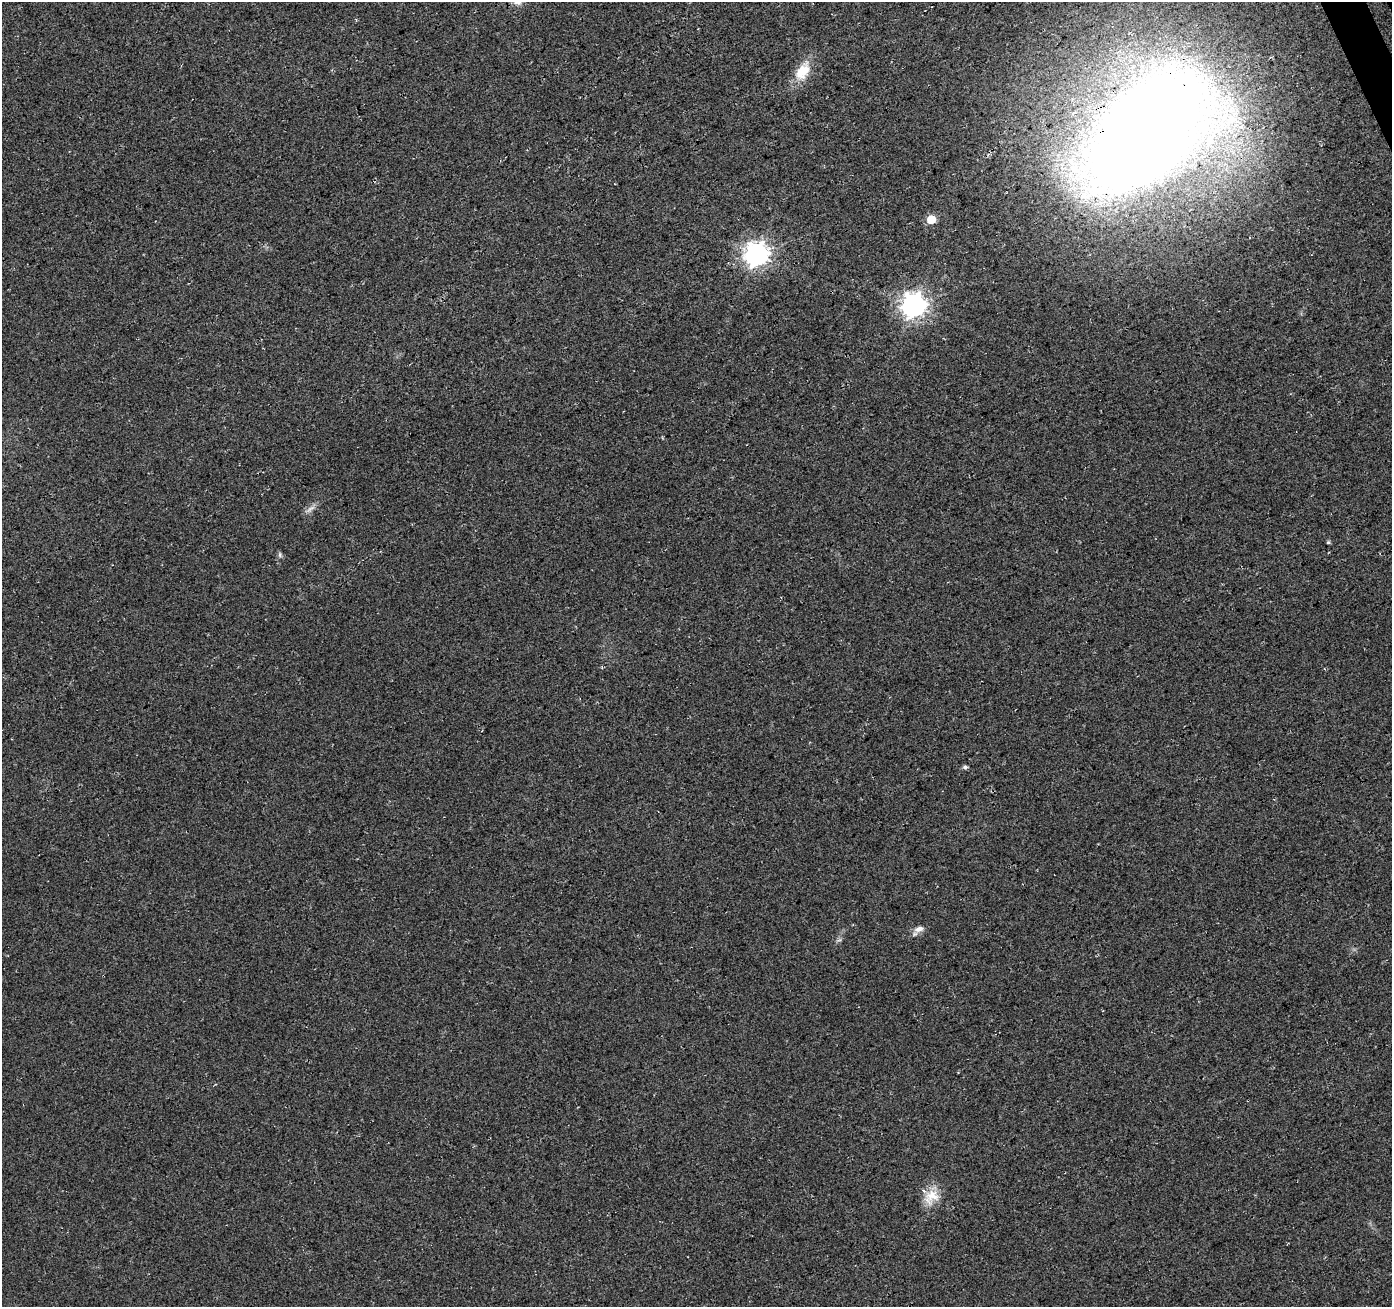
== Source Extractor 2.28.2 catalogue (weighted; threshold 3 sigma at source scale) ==
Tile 10 of 4 x 4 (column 2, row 3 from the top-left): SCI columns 1449-2838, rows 1468-2772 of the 5669 x 5493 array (HDU 1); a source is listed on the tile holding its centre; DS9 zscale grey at full resolution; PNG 1394 x 1309 px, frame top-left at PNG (2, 2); no overlay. Shown black and unused: <1% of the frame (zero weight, under 3 of 4 exposures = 5% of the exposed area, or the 3 px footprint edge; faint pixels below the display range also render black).
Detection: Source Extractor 2.28.2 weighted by HDU 2 'WHT'; one run over the whole footprint, this tile lists its part. Background 0.0459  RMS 0.0082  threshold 0.037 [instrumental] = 3 sigma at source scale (4.5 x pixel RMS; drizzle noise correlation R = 1.50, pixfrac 1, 0.0396/0.0396 arcsec/px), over >= 5 px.
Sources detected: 11; all 11 listed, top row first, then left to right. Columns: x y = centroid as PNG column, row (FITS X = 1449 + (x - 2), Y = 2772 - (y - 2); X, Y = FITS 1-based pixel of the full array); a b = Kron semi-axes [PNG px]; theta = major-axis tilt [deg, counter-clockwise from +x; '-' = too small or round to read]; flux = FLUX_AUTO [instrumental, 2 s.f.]
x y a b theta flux
803 71 25 14 60 20
1147 133 81 42 42 2600
931 219 6 6 - 22
756 254 9 9 - 520
913 305 9 9 - 570
310 509 16 5 42 3.8
1328 542 5 4 - 1.1
280 555 8 5 -76 1.8
965 767 5 4 - 2.1
919 929 14 8 15 5.1
931 1197 24 17 57 16
Overlapping masked pixels (flux is a lower limit): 1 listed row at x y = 1147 133